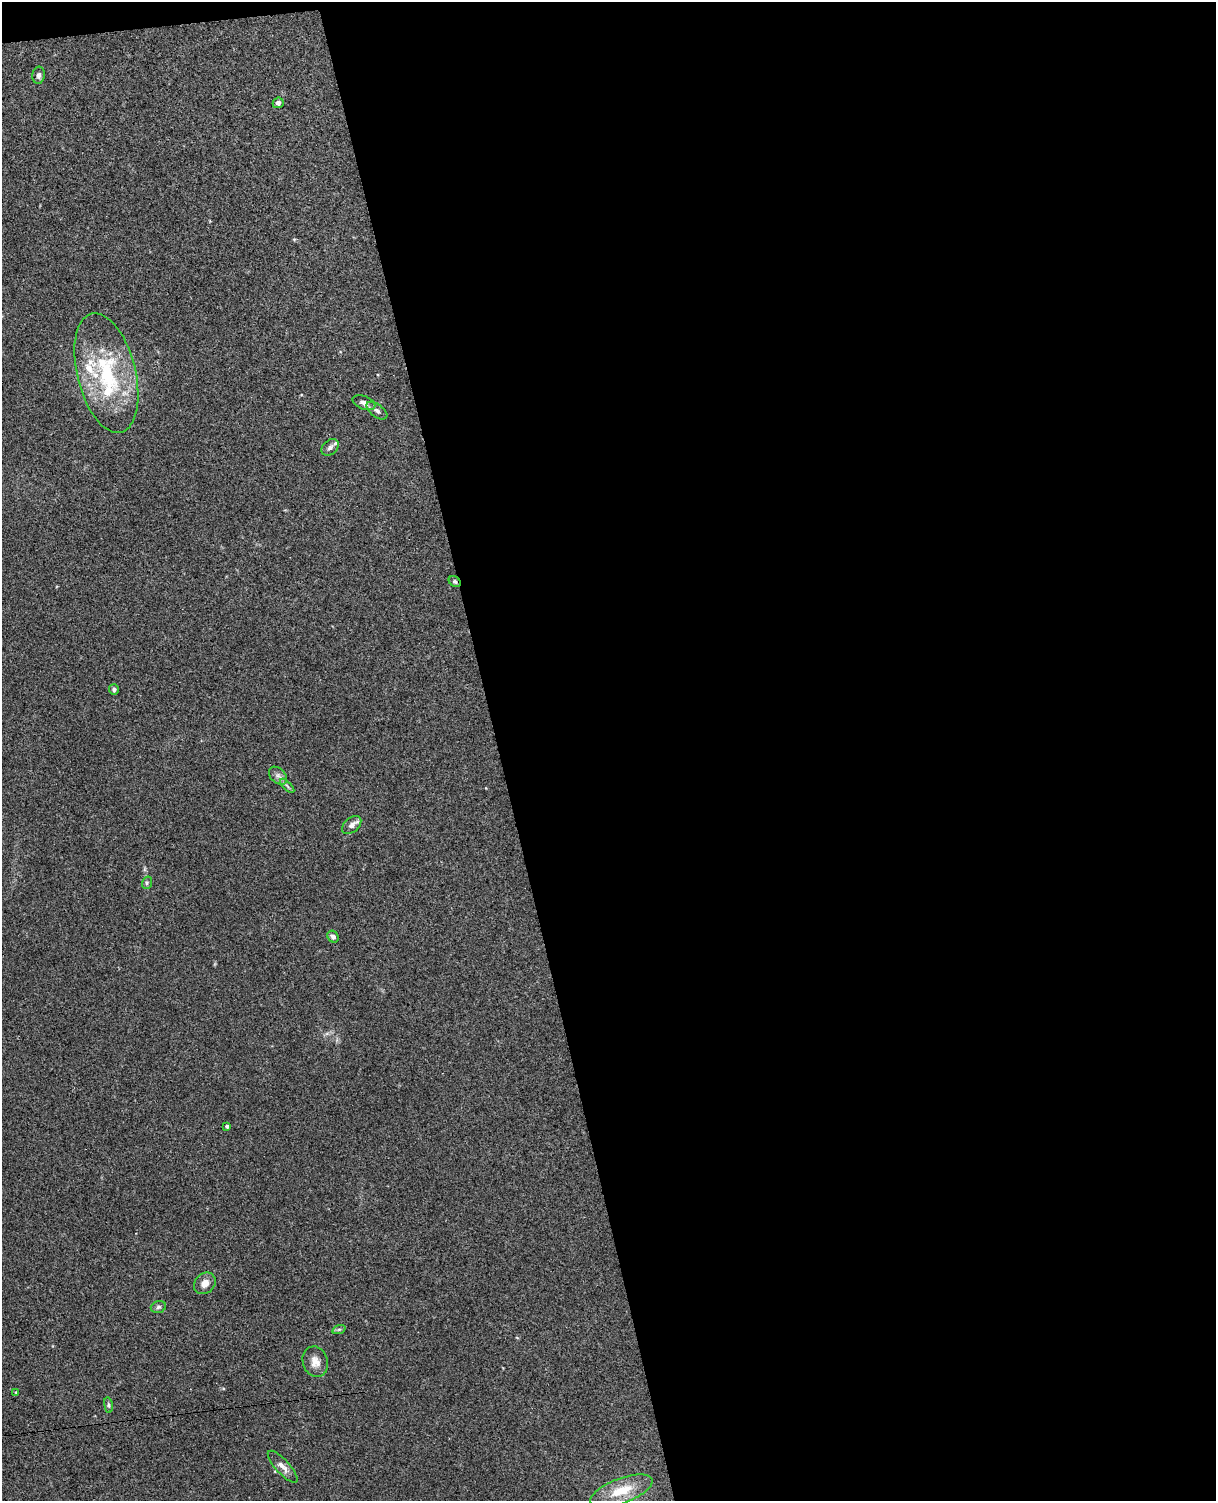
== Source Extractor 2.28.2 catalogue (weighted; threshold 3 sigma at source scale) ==
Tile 4 of 4 x 3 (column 4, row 1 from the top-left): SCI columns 3699-4912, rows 3148-4646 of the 4968 x 4908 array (HDU 1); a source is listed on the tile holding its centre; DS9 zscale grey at full resolution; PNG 1218 x 1503 px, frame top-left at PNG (2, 2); each listed source drawn as its Kron ellipse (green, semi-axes under 4 px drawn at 4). Shown black and unused: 60% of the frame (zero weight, under 3 of 4 exposures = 5% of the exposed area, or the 3 px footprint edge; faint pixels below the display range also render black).
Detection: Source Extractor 2.28.2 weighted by HDU 2 'WHT'; one run over the whole footprint, this tile lists its part. Background 0.0381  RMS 0.0041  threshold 0.0187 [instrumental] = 3 sigma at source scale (4.5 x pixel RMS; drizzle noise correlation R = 1.50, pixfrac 1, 0.05/0.05 arcsec/px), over >= 5 px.
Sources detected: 24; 2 inside a brighter listed object's ellipse — not listed separately; the other 22 listed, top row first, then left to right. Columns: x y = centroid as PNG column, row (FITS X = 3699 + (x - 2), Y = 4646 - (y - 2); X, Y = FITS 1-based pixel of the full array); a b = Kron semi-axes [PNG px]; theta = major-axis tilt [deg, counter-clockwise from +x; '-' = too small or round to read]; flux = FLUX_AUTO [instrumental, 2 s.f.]
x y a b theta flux
39 75 8 6 83 1.3
278 103 5 5 - 1.2
106 373 61 29 -76 42
364 403 12 6 -21 2.2
377 411 12 6 -36 1.5
330 447 10 7 40 1.6
455 581 6 5 - 0.65
114 689 5 5 - 0.8
278 776 10 7 -45 1.8
287 786 9 3 -45 0.74
352 825 11 7 41 2.3
147 883 6 5 - 0.7
333 937 6 5 - 1.3
227 1126 4 3 - 0.87
205 1283 12 9 46 3.1
158 1307 8 5 17 0.95
339 1329 7 4 19 0.71
315 1362 15 12 -71 3.7
16 1392 4 3 - 0.35
108 1405 8 4 -82 0.72
283 1467 20 7 -47 2.9
621 1491 33 12 21 12
Overlapping masked pixels (flux is a lower limit): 1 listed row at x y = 455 581